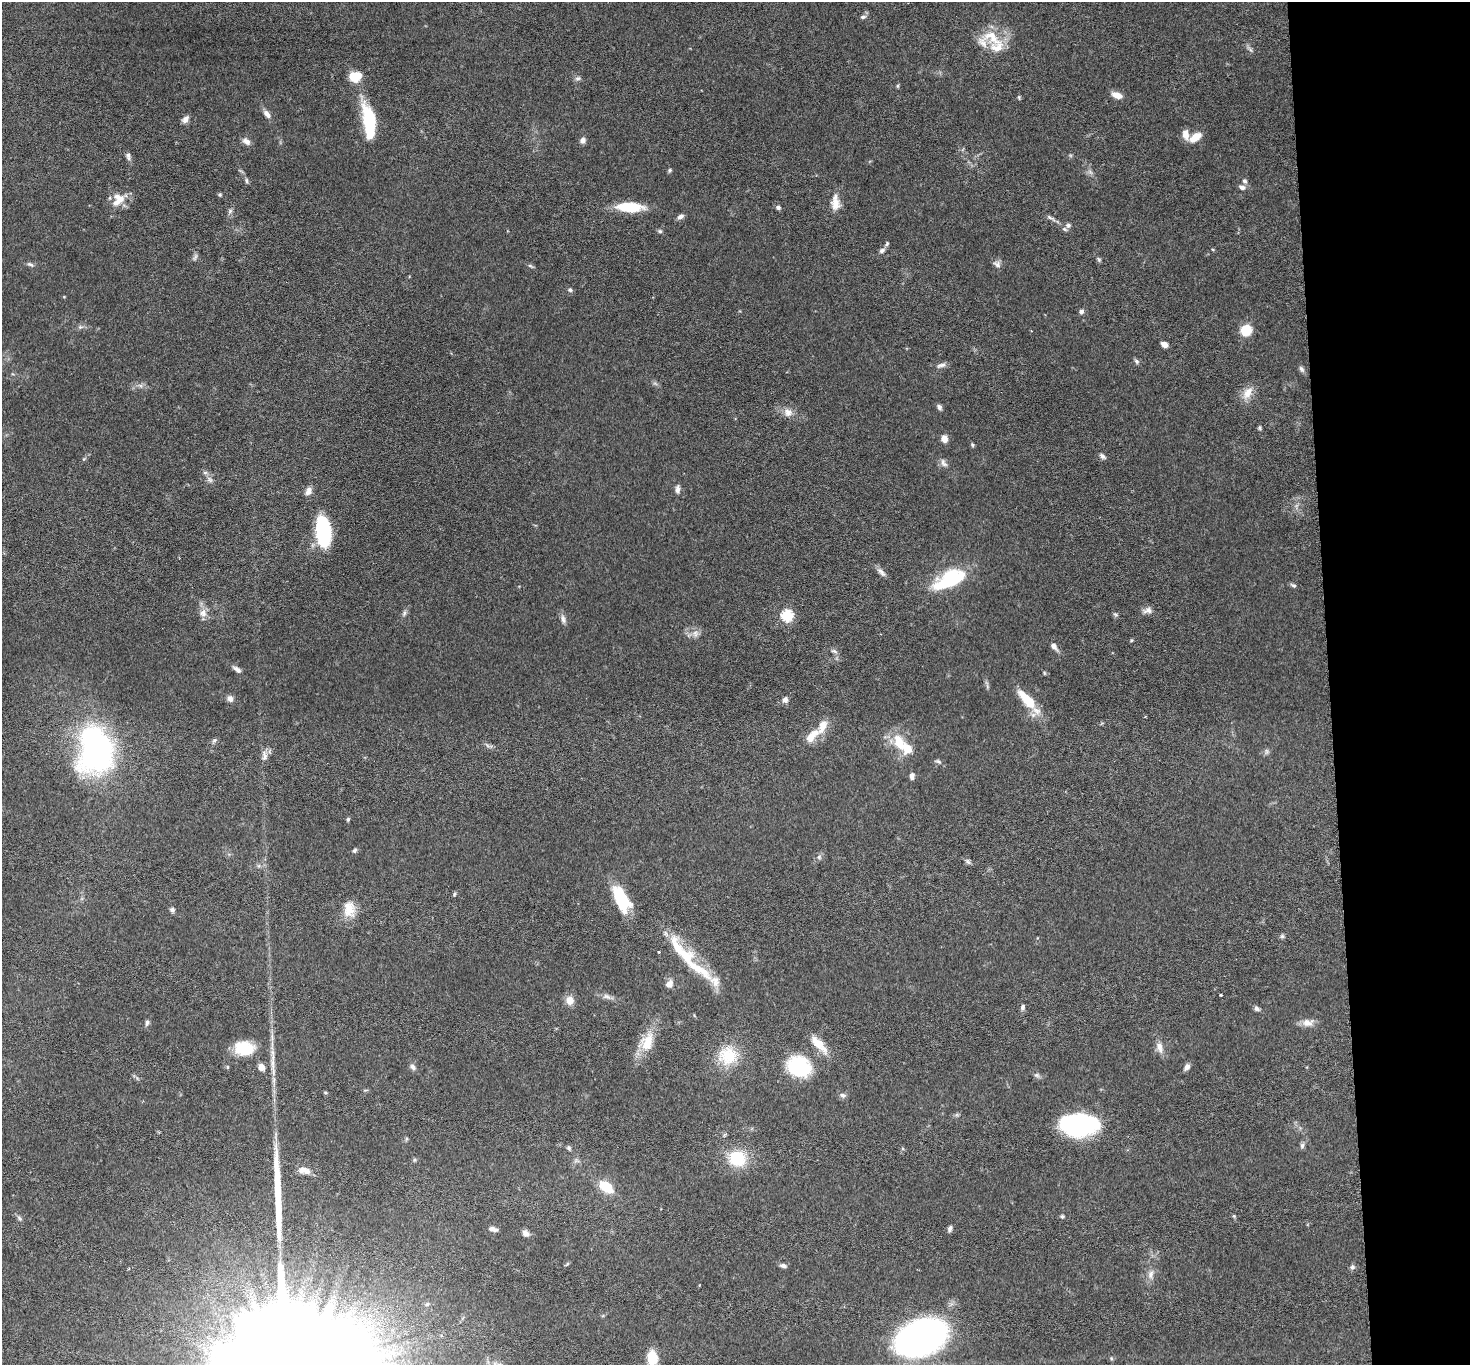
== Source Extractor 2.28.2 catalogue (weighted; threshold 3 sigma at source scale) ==
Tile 6 of 3 x 3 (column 3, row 2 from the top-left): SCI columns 2942-4409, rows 1530-2892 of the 4413 x 4384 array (HDU 1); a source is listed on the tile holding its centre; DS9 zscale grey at full resolution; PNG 1472 x 1367 px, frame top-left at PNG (2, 2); no overlay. Shown black and unused: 10% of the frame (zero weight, under 3 of 6 exposures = <1% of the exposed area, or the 3 px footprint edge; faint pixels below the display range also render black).
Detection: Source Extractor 2.28.2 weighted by HDU 2 'WHT'; one run over the whole footprint, this tile lists its part. Background 0.0858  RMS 0.003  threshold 0.0122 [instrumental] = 3 sigma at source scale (4.09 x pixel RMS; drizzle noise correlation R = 1.36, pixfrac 0.8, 0.05/0.05 arcsec/px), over >= 5 px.
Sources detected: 154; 1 too faint to see at this stretch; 1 inside a brighter object's white glare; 1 long thin detection or spike segment (spike, bleed or trail) — not listed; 10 inside a brighter listed object's ellipse — not listed separately; the other 141 listed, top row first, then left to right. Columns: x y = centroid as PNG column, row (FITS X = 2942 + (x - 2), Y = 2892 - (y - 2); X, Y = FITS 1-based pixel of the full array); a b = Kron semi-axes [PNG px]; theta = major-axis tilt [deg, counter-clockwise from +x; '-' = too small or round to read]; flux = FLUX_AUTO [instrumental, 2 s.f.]
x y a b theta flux
863 17 8 5 2 0.66
992 37 33 17 -34 7.9
1250 49 8 4 -46 0.64
355 76 10 8 3 7.5
578 78 8 6 14 0.71
898 86 5 4 - 0.35
1117 95 11 6 -20 2.6
1019 97 6 4 -72 0.37
267 114 11 6 -49 1.5
185 119 10 7 47 1.3
369 122 41 13 -80 16
1186 134 11 7 -79 2.5
1195 137 13 7 35 3.9
583 140 8 6 63 1.1
246 141 11 7 -37 1.4
128 156 11 6 -73 0.92
670 170 6 5 - 0.45
247 181 7 5 -67 0.58
1244 181 7 6 - 0.72
1242 187 9 6 -12 0.99
220 194 5 5 - 0.43
119 200 21 9 40 3.5
835 204 16 12 -87 3.2
629 207 27 9 -2 11
778 208 6 5 - 0.73
230 211 8 6 74 0.77
680 216 9 6 32 0.98
1051 218 16 4 -30 0.95
1068 225 8 7 - 1.1
660 231 5 5 - 0.53
887 243 8 5 60 0.5
882 251 7 5 26 0.9
195 257 10 5 63 0.7
1099 259 7 5 -52 0.48
30 264 11 5 -25 0.72
997 264 11 8 -41 1.1
530 266 8 4 -27 0.51
570 290 6 5 - 0.57
1081 311 7 5 61 0.83
80 327 8 5 0 0.67
1246 330 10 9 - 6.8
1164 344 6 5 - 1.9
1137 361 7 6 - 0.67
941 365 13 6 21 1.1
1301 369 10 5 -53 0.78
140 385 7 4 -19 0.71
1247 393 20 11 60 3.4
939 407 8 5 -63 0.79
788 412 12 11 - 2.2
1260 428 6 5 - 0.47
944 439 9 7 -75 1.8
972 445 6 4 -70 0.41
1102 456 9 5 -41 0.82
83 459 6 4 69 0.34
944 463 13 7 -58 1.2
210 480 10 7 -45 1
678 489 10 5 90 1.1
308 491 11 8 60 1.5
323 531 25 12 -84 26
881 572 16 6 -47 1.3
951 576 32 16 20 13
1293 585 8 5 -22 0.6
1147 610 13 8 7 1.5
203 613 12 10 -87 2
404 613 10 4 72 0.73
1115 614 8 3 -19 0.42
787 615 6 6 - 29
563 619 14 6 -81 1.2
695 634 10 8 86 1.5
1131 640 5 4 - 0.31
1054 646 9 6 -53 1.4
834 651 10 4 -25 0.69
237 669 12 6 -37 1.1
1044 673 6 3 -88 0.28
987 686 7 4 -72 0.54
230 698 8 7 - 1.2
1027 699 28 10 -47 8.9
785 700 7 6 - 1.2
1145 717 4 2 - 0.19
812 736 24 11 47 4.4
214 740 8 5 44 0.63
899 742 21 12 -65 7.1
489 746 15 4 -21 0.85
96 748 29 20 89 130
1266 751 9 4 82 0.56
264 756 15 7 -86 1.6
938 761 10 5 -22 0.65
912 776 8 5 86 1.1
348 819 5 4 - 0.4
354 850 6 5 - 0.57
819 857 6 6 - 0.67
968 861 9 5 -46 0.68
454 894 6 4 64 0.44
621 899 31 14 -64 13
349 909 21 15 -85 4.8
172 910 6 6 - 0.73
1282 936 6 6 - 0.52
683 954 60 18 -51 14
669 984 9 8 - 1.8
1221 995 3 3 - 0.46
606 996 13 7 -18 1.3
570 1000 10 9 - 2.5
1023 1007 8 5 83 0.78
1257 1008 8 5 -40 0.72
147 1022 8 5 82 0.74
1308 1023 16 10 4 2.3
647 1042 25 16 65 7.3
819 1044 29 9 -47 4.5
1159 1047 16 9 -70 2
244 1048 24 16 -1 8.1
273 1055 24 5 -88 2.8
728 1056 27 24 8 10
227 1067 5 3 - 0.28
261 1067 8 6 -53 1.9
413 1067 8 6 -50 0.98
799 1067 20 17 -27 22
1187 1067 8 6 57 1.2
1037 1075 8 6 -20 0.69
325 1092 5 3 - 0.3
843 1095 9 7 -16 0.85
957 1115 7 4 -18 0.44
1080 1125 31 18 0 46
406 1139 6 4 71 0.34
1302 1145 8 6 58 0.77
569 1148 6 5 - 0.54
737 1158 19 16 -6 12
415 1160 6 4 89 0.37
302 1170 12 8 19 2
606 1186 13 8 -38 8.5
1062 1216 6 5 - 0.43
1234 1216 5 4 - 0.39
20 1218 8 5 -43 0.64
493 1229 10 5 -13 1.1
950 1229 8 5 75 0.8
526 1233 9 7 -43 1.2
783 1266 8 5 -12 0.92
1352 1267 8 7 - 0.71
1151 1274 14 7 73 1.7
920 1338 33 21 21 160
652 1358 13 8 -87 9.2
1111 1358 6 4 -47 0.37
Isophote crosses this tile's border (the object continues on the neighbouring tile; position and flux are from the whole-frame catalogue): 1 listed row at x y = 652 1358